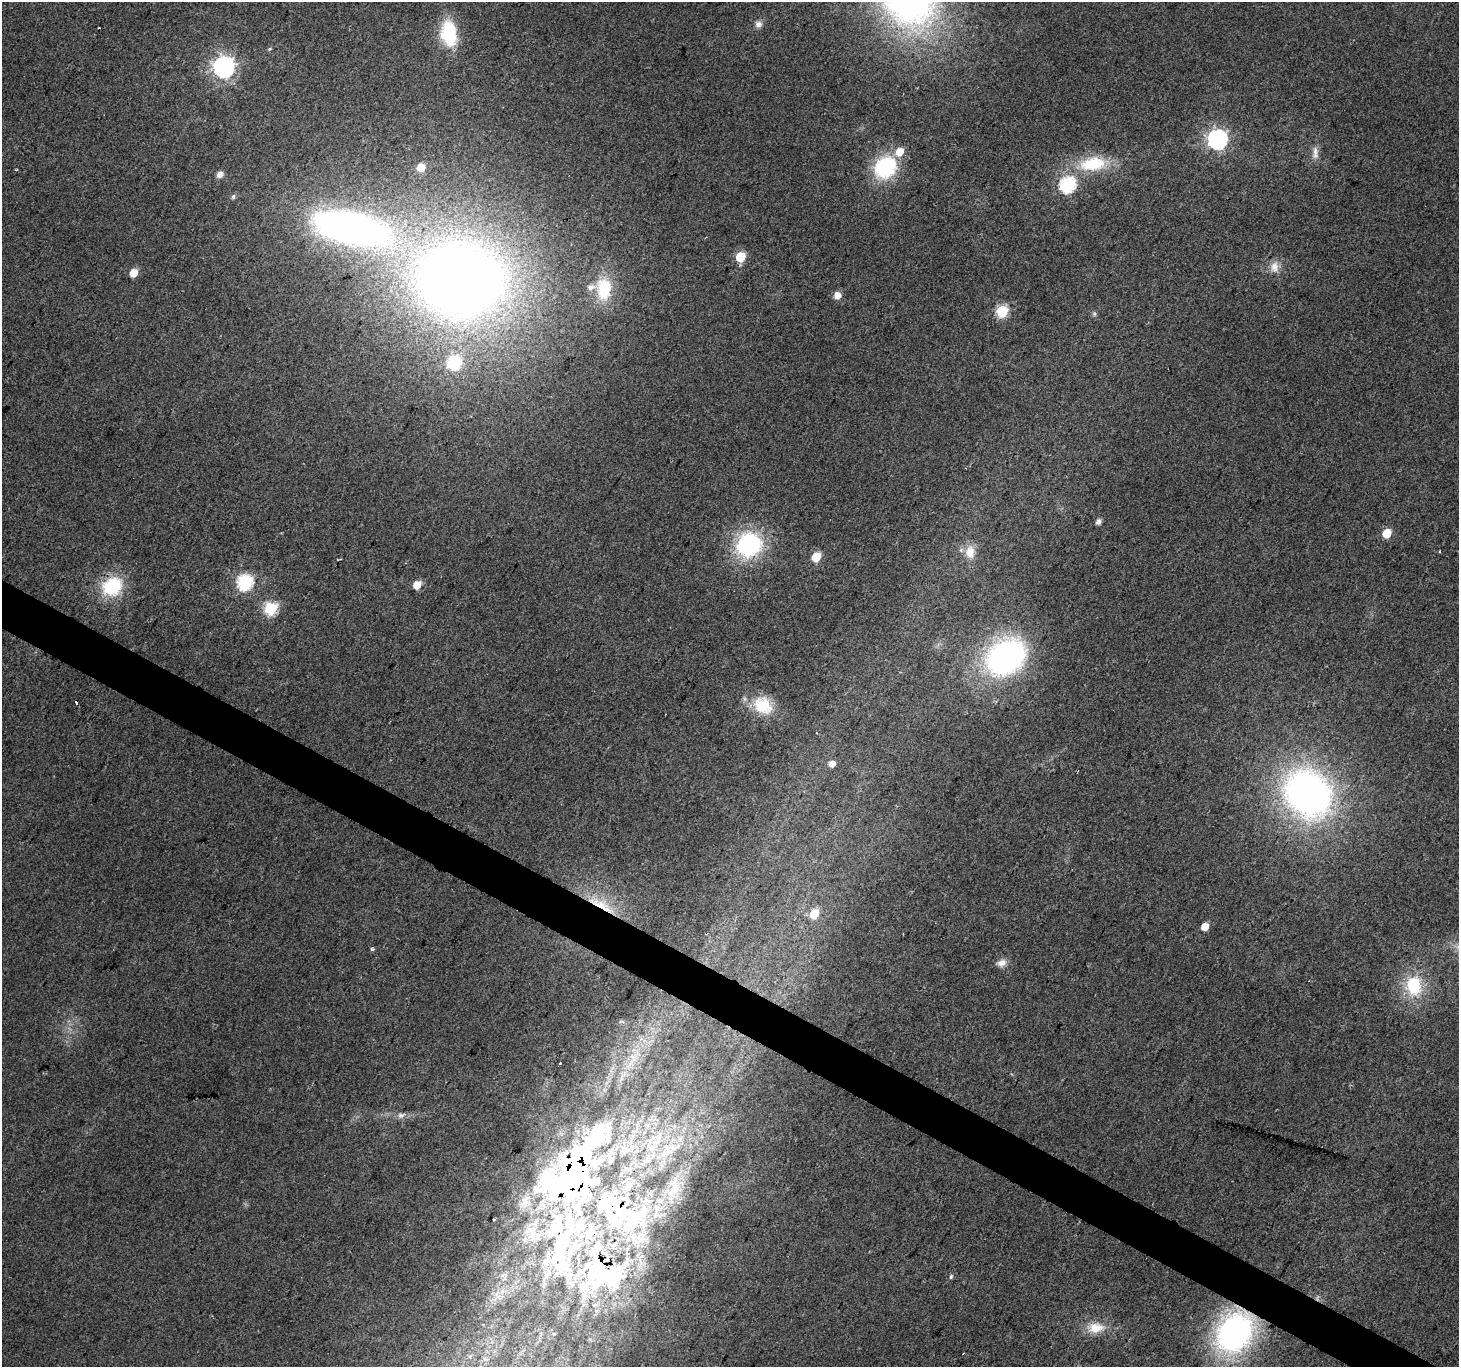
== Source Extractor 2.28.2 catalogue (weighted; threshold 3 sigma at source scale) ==
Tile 6 of 4 x 4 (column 2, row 2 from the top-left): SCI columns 1465-2921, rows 2993-4357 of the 5836 x 5917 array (HDU 1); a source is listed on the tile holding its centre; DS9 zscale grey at full resolution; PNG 1461 x 1369 px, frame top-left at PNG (2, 2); no overlay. Shown black and unused: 3% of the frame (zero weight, under 2 of 3 exposures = <1% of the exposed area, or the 3 px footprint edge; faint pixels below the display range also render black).
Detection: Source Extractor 2.28.2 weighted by HDU 2 'WHT'; one run over the whole footprint, this tile lists its part. Background 0.0281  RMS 0.0065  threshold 0.0291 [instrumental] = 3 sigma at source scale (4.5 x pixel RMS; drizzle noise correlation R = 1.50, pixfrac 1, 0.0396/0.0396 arcsec/px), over >= 5 px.
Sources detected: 79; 3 inside a brighter object's white glare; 1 cosmic-ray / hot-pixel residue — not listed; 20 inside a brighter listed object's ellipse — not listed separately; the other 55 listed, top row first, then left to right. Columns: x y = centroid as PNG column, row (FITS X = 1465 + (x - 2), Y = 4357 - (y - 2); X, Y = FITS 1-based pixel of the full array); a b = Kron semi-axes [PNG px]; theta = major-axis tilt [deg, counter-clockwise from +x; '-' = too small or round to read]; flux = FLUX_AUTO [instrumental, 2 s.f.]
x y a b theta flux
758 24 9 9 - 3.4
99 28 3 2 - 0.83
449 33 28 17 -83 37
270 49 6 4 22 0.88
224 67 8 8 - 430
1218 139 8 7 - 310
1315 153 19 8 87 5.2
1093 164 36 18 6 34
421 167 7 7 - 8.7
885 167 24 20 45 54
17 170 3 3 - 0.9
220 174 6 5 - 5
1067 184 7 7 - 130
233 197 5 5 - 1.6
350 228 58 25 -12 440
740 257 6 6 - 27
1274 267 15 12 80 6.7
133 273 6 5 - 12
461 279 85 71 -1 780
604 289 29 19 -88 31
837 295 6 5 - 7.9
1002 311 6 6 - 59
1094 314 7 5 -70 1.4
454 363 15 13 43 21
1098 522 5 5 - 3.3
1387 533 6 5 - 20
749 545 25 23 43 80
970 552 19 14 -85 10
816 557 6 5 - 21
245 582 7 7 - 130
417 585 6 5 - 12
112 586 20 16 33 41
271 608 7 6 - 81
1005 657 36 26 38 190
76 703 4 3 - 16
763 705 27 21 -36 25
832 764 6 5 - 5.4
1308 793 44 37 -48 300
602 905 49 12 -29 29
814 913 7 6 - 15
1205 926 5 5 - 9.6
372 949 5 4 - 1.1
1002 963 13 9 18 4.6
1414 986 27 21 -85 32
560 1063 3 2 - 1.3
401 1115 12 7 19 3
653 1147 14 8 41 7.2
667 1152 22 11 32 14
646 1161 12 7 19 4.4
573 1174 139 57 54 330
632 1218 91 55 -6 150
597 1268 85 34 68 130
951 1276 6 4 73 1.2
1096 1328 25 14 5 14
1234 1333 36 28 56 190
Overlapping masked pixels (flux is a lower limit): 5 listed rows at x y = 602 905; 573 1174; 632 1218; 597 1268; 1234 1333